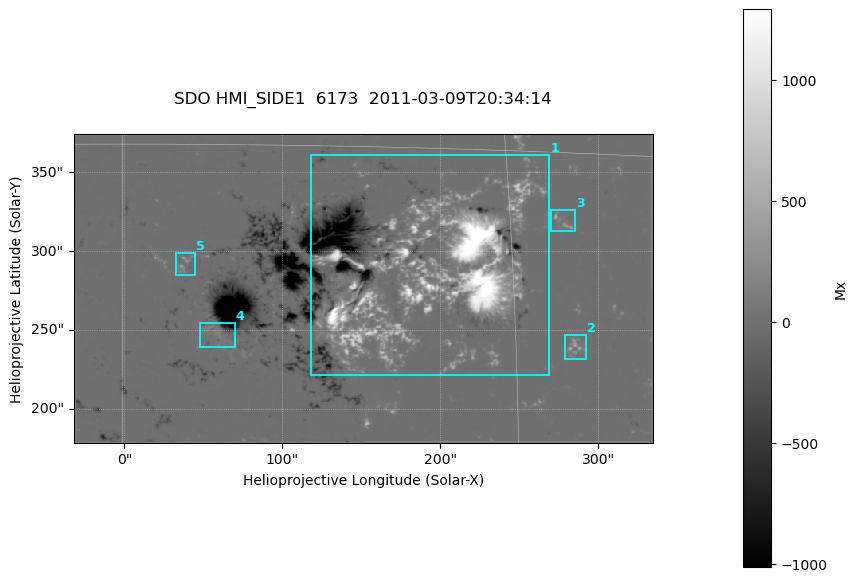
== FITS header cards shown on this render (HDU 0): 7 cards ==
TELESCOP= 'SDO     '           /
INSTRUME= 'HMI_SIDE1'          /
WAVELNTH=              6173.00 /
DATE-OBS= '2011-03-09T20:34:14.800' /
CTYPE1  = 'HPLN-TAN'           /
CTYPE2  = 'HPLT-TAN'           /
BUNIT   = 'Mx      '           /

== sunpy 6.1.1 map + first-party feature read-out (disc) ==
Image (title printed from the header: SDO HMI_SIDE1  6173  2011-03-09T20:34:14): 727 x 388 px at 0.504 arcsec/px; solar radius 967 arcsec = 1917 px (partial field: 2.4% of the solar disc is inside the frame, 99% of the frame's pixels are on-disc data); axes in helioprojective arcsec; data unit Mx (BUNIT, on the colour bar)
Orientation: file roll -179.9 deg (from PC/CROTA): ROTATED to solar-north-up (sunpy Map.rotate, bilinear) for analysis and display; everything below refers to the rotated frame; the empty margins the rotation leaves inside the frame are drawn grey
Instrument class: DISC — disc imager (sunpy class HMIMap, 6173 A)
Bright regions (active regions / flare kernels): reference = the on-disc median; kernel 7 px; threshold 5 sigma = 46.1 Mx over a disc level ~0.0767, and >= 1.15x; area >= 282 px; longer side >= 5 px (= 2.5 arcsec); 5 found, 5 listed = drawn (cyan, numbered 1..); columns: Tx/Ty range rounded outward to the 2 arcsec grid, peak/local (2 s.f.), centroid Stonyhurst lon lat
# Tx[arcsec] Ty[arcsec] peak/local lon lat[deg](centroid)
1 118..270 220..362 21125 +12 +10
2 278..292 230..248 3542 +17 +7
3 270..286 312..326 3232 +17 +12
4 48..70 238..254 1785 +4 +7
5 32..46 284..300 2511 +2 +10